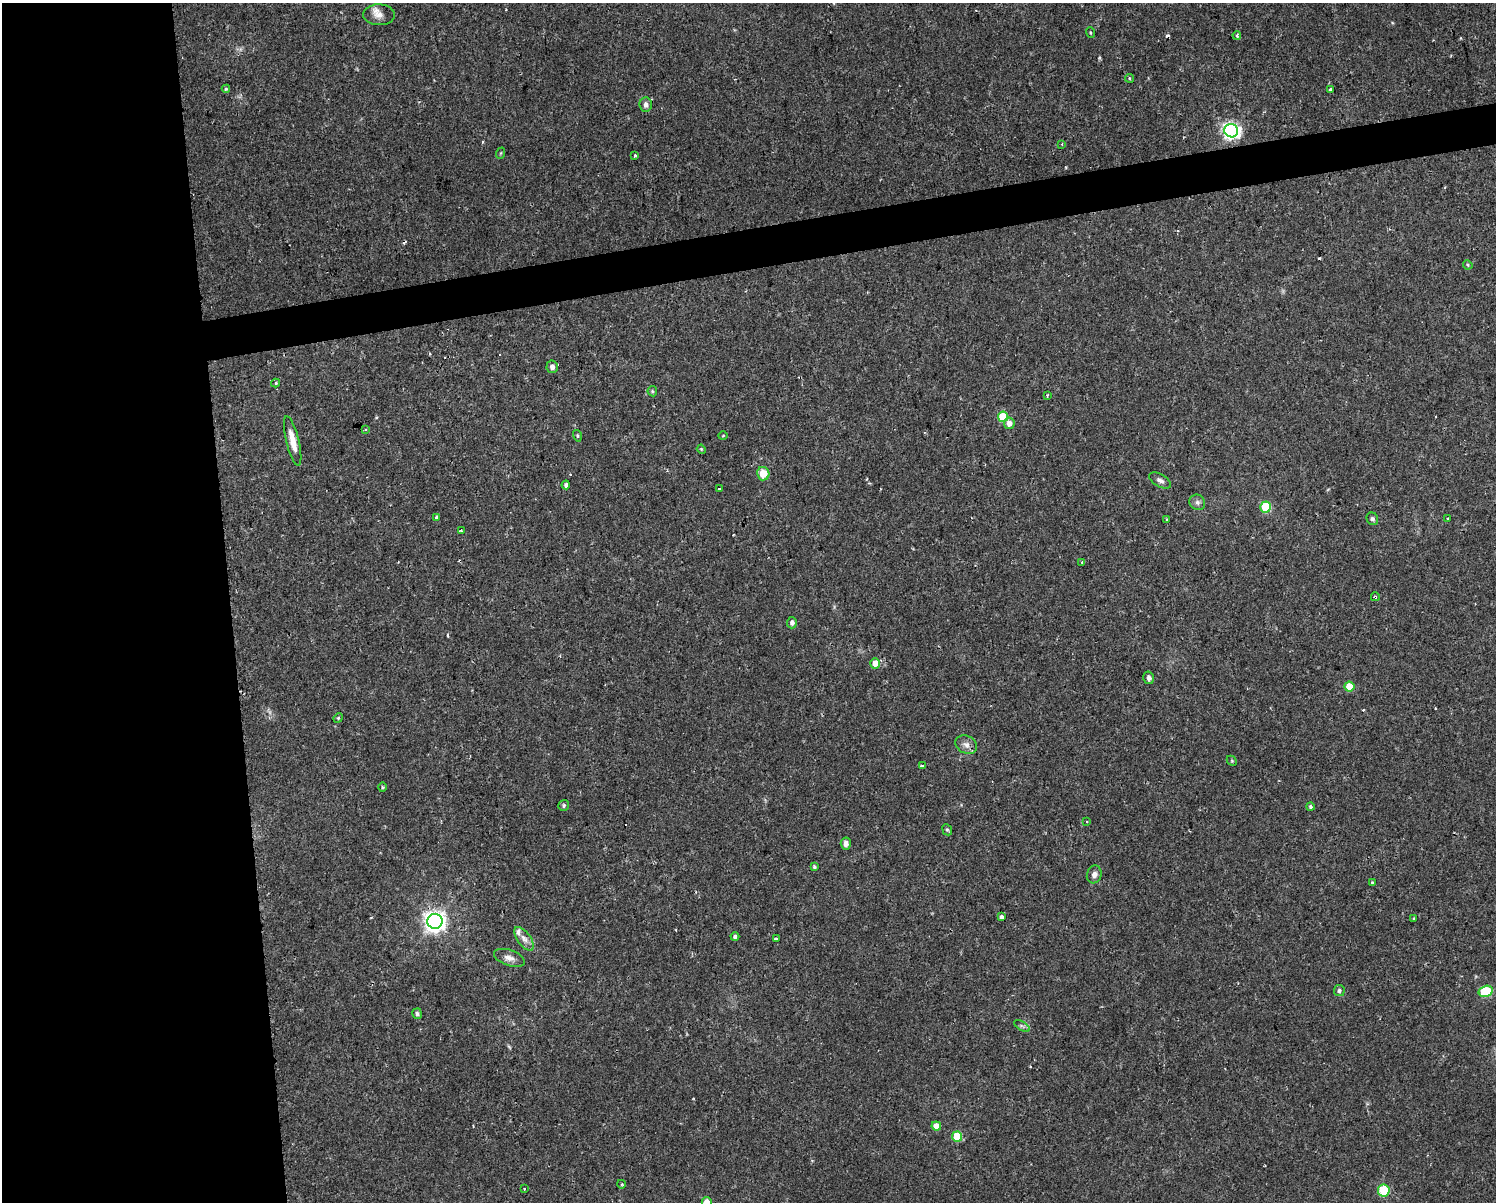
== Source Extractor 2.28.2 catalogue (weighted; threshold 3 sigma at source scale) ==
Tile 7 of 3 x 4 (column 1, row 3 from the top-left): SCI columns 67-1560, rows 1201-2400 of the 4573 x 4799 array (HDU 1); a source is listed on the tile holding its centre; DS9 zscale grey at full resolution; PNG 1498 x 1204 px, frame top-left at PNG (2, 3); each listed source drawn as its Kron ellipse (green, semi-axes under 4 px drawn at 4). Shown black and unused: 18% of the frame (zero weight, under 2 of 3 exposures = <1% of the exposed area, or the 3 px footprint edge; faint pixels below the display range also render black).
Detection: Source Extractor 2.28.2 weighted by HDU 2 'WHT'; one run over the whole footprint, this tile lists its part. Background 0.0342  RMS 0.0031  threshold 0.0142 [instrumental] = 3 sigma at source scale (4.5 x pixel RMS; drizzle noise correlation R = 1.50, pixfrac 1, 0.0396/0.0396 arcsec/px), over >= 5 px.
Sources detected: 79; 8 cosmic-ray / hot-pixel residue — neither listed nor drawn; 1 inside a brighter listed object's ellipse — not listed separately; the other 70 listed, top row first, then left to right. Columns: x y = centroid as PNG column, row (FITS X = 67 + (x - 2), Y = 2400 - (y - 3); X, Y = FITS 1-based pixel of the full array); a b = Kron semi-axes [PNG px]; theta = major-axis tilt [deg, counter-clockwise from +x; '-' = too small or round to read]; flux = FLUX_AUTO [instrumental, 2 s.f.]
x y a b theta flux
379 15 16 10 -2 2.7
1090 33 5 3 - 0.31
1237 35 4 4 - 0.66
1130 78 4 2 - 0.36
226 89 4 4 - 0.4
1331 90 4 3 - 0.97
646 105 7 6 - 1.4
1231 131 7 6 - 120
1062 144 3 2 - 0.25
501 153 6 3 70 0.3
635 155 3 3 - 0.94
1468 265 5 3 - 0.34
552 367 6 5 - 1.6
276 383 4 3 - 0.51
652 391 5 5 - 0.37
1047 395 3 3 - 0.48
1003 417 5 5 - 13
1009 423 6 5 - 2.1
365 429 3 3 - 0.49
577 436 6 4 -72 0.41
723 436 4 3 - 0.23
293 441 25 6 -76 4.3
701 449 4 3 - 0.28
763 474 7 6 - 4.7
1160 481 12 6 -31 1.2
566 485 4 4 - 0.85
719 489 3 3 - 1
1197 502 8 7 - 1
1266 507 5 5 - 19
436 518 3 3 - 1.4
1372 519 6 5 - 0.81
1447 519 4 4 - 0.46
1167 520 3 3 - 2.5
461 531 3 3 - 0.71
1082 562 4 3 - 0.34
1375 597 4 3 - 0.54
792 623 6 5 - 0.95
875 663 5 5 - 3.2
1149 678 6 5 - 1.2
1349 687 5 5 - 7.5
338 718 5 4 - 0.41
966 745 11 8 -27 1.7
1232 761 6 4 -46 0.35
922 766 4 3 - 0.78
382 787 5 3 - 0.34
564 805 5 5 - 0.59
1310 807 4 4 - 0.46
1087 822 3 3 - 0.41
947 830 6 4 -66 0.5
846 844 6 5 - 1.4
814 867 4 3 - 0.48
1094 874 9 7 71 1.5
1373 882 4 3 - 0.4
1001 917 4 3 - 3.1
1414 918 3 2 - 0.34
435 921 7 7 - 210
735 937 4 4 - 0.78
524 939 14 6 -53 1.9
776 939 4 3 - 0.49
509 958 16 8 -19 2
1339 990 5 5 - 0.76
1486 991 7 5 15 19
417 1014 5 4 - 0.62
1022 1026 9 3 -32 0.62
936 1126 5 4 - 3.4
957 1137 5 5 - 10
621 1184 4 3 - 0.3
524 1188 3 3 - 0.89
1384 1190 6 6 - 14
707 1202 5 5 - 2.7
Overlapping masked pixels (flux is a lower limit): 1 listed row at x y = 1375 597
Isophote crosses this tile's border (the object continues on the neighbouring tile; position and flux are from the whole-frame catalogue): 1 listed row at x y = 707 1202